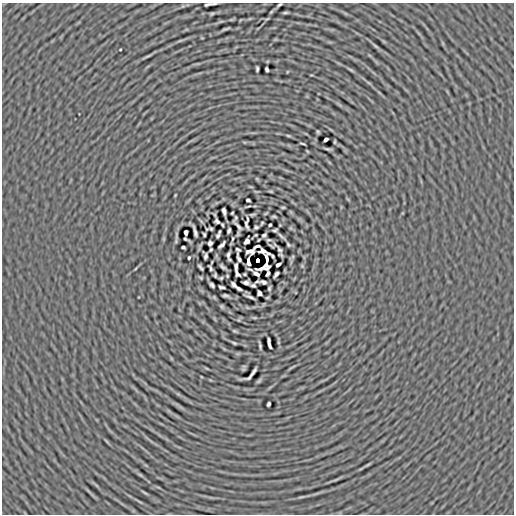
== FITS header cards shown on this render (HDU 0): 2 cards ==
NAXIS1  =                  512
NAXIS2  =                  512

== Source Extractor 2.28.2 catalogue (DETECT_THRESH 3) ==
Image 512 x 512 px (HDU 0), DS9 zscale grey, 1 PNG px = 1 image px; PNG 516 x 516 px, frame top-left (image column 1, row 512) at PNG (2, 3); no overlay
Background -8.84e-05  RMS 0.0063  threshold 0.0188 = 3 sigma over >= 5 px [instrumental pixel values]
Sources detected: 103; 1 with non-positive FLUX_AUTO (blend fragments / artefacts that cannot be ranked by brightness) is not listed; the other 102 listed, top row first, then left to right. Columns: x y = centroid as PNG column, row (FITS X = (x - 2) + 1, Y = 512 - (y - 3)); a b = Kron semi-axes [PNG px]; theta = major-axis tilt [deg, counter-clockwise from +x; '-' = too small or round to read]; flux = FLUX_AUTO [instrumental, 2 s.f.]
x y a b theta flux
210 4 12 3 9 1.1
280 5 5 2 - 0.58
285 13 7 3 5 0.63
212 14 6 3 22 0.56
267 19 6 3 19 0.36
226 29 12 2 17 0.7
376 46 10 3 -40 0.91
120 49 3 2 - 0.3
148 56 12 3 25 0.91
257 69 5 3 - 0.67
267 69 5 3 - 0.82
351 70 9 3 -30 0.6
318 132 3 3 - 0.45
288 136 6 3 -9 0.46
326 139 4 3 - 1.2
335 142 4 2 - 0.39
302 143 5 2 - 0.44
327 149 7 2 -11 0.69
271 191 5 2 - 0.42
248 200 4 3 - 0.7
283 207 4 2 - 0.4
224 211 7 3 -76 1.2
232 213 3 2 - 0.37
252 214 10 3 11 0.54
274 217 4 2 - 0.46
235 218 8 2 62 0.45
217 221 5 4 - 0.78
262 223 4 2 - 0.42
246 224 9 3 -80 0.82
270 225 3 3 - 0.61
238 226 9 2 -47 0.86
256 227 4 3 - 0.62
211 229 4 3 - 0.56
229 230 5 3 - 0.77
195 231 12 3 -73 1.2
186 232 5 3 - 1.2
219 232 4 2 - 0.37
204 234 4 3 - 0.52
238 234 4 2 - 0.46
264 235 4 3 - 0.73
218 236 4 3 - 0.57
281 236 14 3 -42 1.2
232 238 3 2 - 0.33
186 239 6 2 -28 0.46
268 240 4 2 - 0.49
247 241 5 4 - 1.4
210 243 4 4 - 0.96
222 245 8 3 46 1.1
288 245 4 3 - 0.5
257 246 6 3 20 0.26
183 247 4 3 - 0.69
238 249 4 3 - 0.56
279 249 8 4 -51 0.92
211 250 3 2 - 0.43
250 251 8 4 5 1.4
262 251 11 4 -19 0.62
228 255 7 3 84 0.9
206 256 5 3 - 0.86
272 256 5 2 - 0.47
189 257 3 3 - 0.48
239 258 9 3 -72 0.44
266 258 8 3 -81 0.8
258 260 3 3 - 6.3
248 262 7 3 -83 1.7
278 264 5 3 - 1.1
222 266 6 3 -39 0.86
236 266 6 3 90 0.73
302 266 5 5 - 0.41
200 267 7 3 -50 0.77
211 268 5 3 - 0.72
261 269 7 3 16 0.89
237 273 7 3 -62 0.55
268 273 5 3 - 0.76
245 274 3 2 - 0.39
256 274 12 5 -39 0.067
276 274 6 3 52 0.96
215 275 4 2 - 0.51
221 278 3 2 - 0.4
264 282 7 3 -15 1
246 283 6 3 -5 1.2
234 284 6 3 -51 1
212 285 5 3 - 0.84
253 285 4 3 - 0.72
222 287 6 2 -11 0.79
238 288 6 3 -30 0.86
269 288 4 3 - 0.56
259 293 5 4 - 1.1
225 295 6 2 -5 0.75
250 297 9 2 -22 1.1
267 298 4 2 - 0.38
222 306 5 4 - 0.54
235 331 7 3 -26 0.54
234 343 4 2 - 0.53
269 343 10 3 -79 1.3
260 346 6 2 -78 0.72
253 372 11 2 54 1.6
269 404 4 3 - 0.74
368 465 9 3 22 0.52
140 475 9 3 -44 0.73
336 480 10 3 21 0.74
144 493 12 3 -32 0.74
301 497 11 2 0 0.56
At the frame edge (FLAGS 8, measured only in part): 2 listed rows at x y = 210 4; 280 5
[1 non-positive-flux detection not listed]